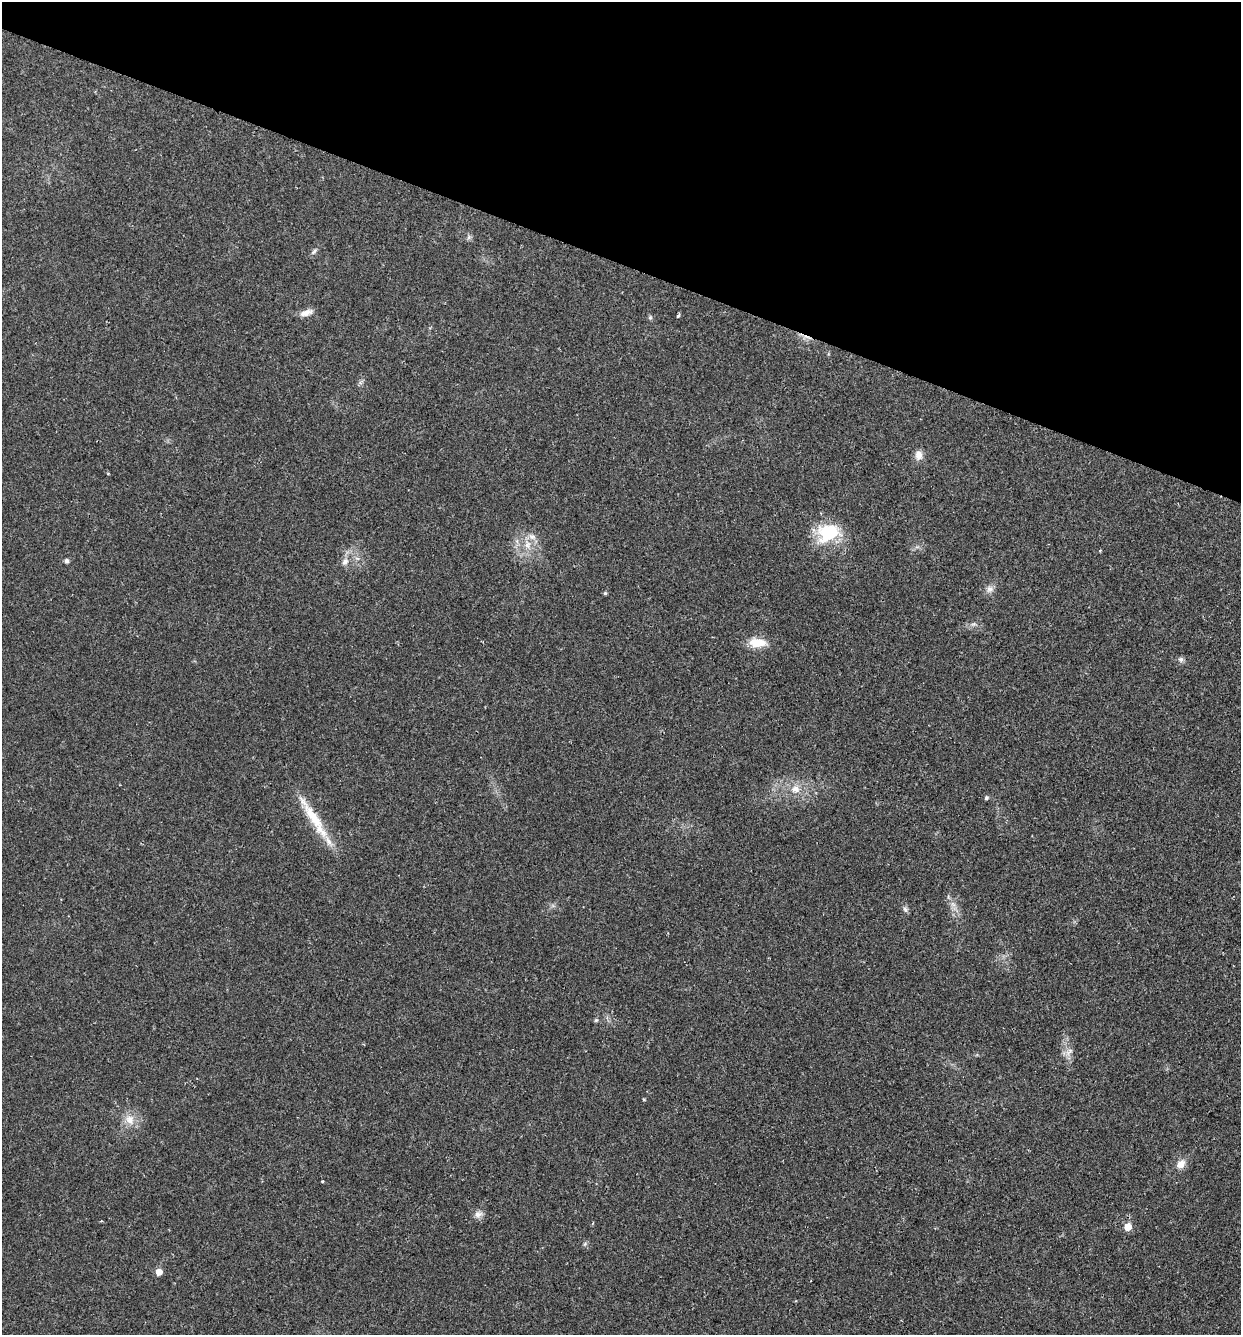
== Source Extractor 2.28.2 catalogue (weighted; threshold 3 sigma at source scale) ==
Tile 2 of 4 x 4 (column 2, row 1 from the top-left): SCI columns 1429-2667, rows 4025-5357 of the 5462 x 5379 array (HDU 1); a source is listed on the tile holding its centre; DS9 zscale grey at full resolution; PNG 1243 x 1337 px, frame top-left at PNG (2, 2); no overlay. Shown black and unused: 20% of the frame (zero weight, under 2 of 3 exposures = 3% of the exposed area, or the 3 px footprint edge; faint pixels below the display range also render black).
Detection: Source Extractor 2.28.2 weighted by HDU 2 'WHT'; one run over the whole footprint, this tile lists its part. Background 0.0469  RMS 0.0048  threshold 0.0215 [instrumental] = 3 sigma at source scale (4.5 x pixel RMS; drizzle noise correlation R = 1.50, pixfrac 1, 0.05/0.05 arcsec/px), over >= 5 px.
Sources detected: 33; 2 inside a brighter listed object's ellipse — not listed separately; the other 31 listed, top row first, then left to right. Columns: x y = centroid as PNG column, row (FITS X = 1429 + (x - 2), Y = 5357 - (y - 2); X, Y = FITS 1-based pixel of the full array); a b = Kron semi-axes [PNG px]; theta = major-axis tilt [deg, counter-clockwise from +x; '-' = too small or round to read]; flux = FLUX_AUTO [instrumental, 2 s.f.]
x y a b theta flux
469 237 6 6 - 1.1
314 251 11 4 45 1.2
306 313 16 7 18 3.4
678 316 4 3 - 0.85
650 317 6 5 - 0.78
919 455 13 9 -89 3.4
828 533 28 20 19 23
527 545 12 10 -85 4.6
1100 551 5 3 - 0.41
357 558 7 4 -19 0.93
67 561 5 5 - 1.1
345 562 11 8 57 2.6
990 589 10 9 - 2.4
605 593 4 4 - 0.69
973 624 8 4 15 1.1
757 643 21 11 -1 8.3
1181 659 7 7 - 1.3
795 789 13 10 9 4.7
986 797 6 5 - 0.72
313 817 49 13 -54 17
953 904 8 5 -45 1.6
905 909 8 6 -71 1.2
596 1020 5 5 - 0.72
1070 1051 7 6 - 1.6
130 1120 15 12 -68 5.7
1181 1164 13 9 46 3.8
322 1181 3 2 - 0.5
478 1214 12 9 15 2.4
1128 1227 5 5 - 8
585 1244 7 5 46 0.84
159 1272 5 5 - 4.4